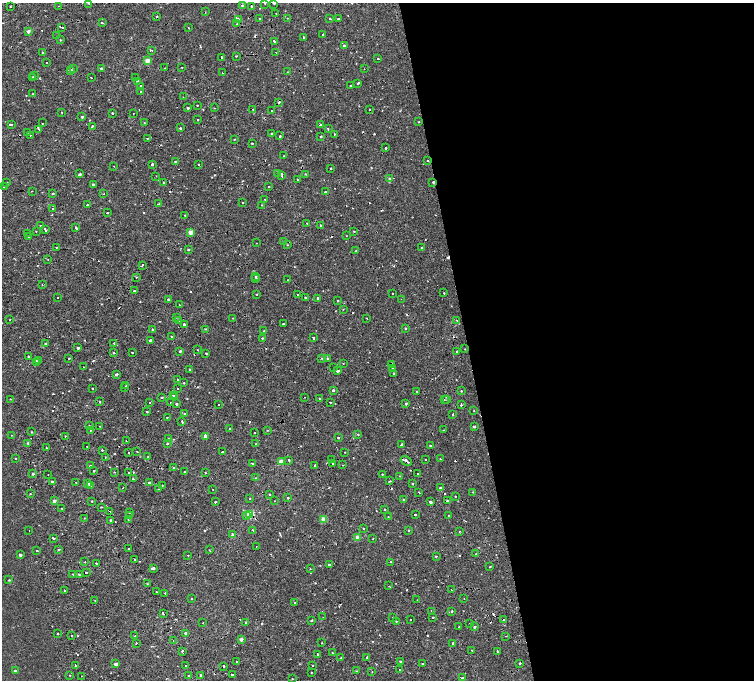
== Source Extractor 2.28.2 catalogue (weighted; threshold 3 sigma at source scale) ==
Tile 8 of 4 x 4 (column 4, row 2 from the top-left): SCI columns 4584-6086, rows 2906-4260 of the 6160 x 5854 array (HDU 1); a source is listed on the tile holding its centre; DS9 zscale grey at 2 x 2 block average (1 PNG px = mean of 2 x 2 image px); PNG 756 x 682 px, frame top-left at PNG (2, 3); each listed source drawn as its Kron ellipse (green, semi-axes under 4 px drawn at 4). Shown black and unused: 39% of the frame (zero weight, under 2 of 4 exposures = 6% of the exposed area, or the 3 px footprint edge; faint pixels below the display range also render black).
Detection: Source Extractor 2.28.2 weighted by HDU 2 'WHT'; one run over the whole footprint, this tile lists its part. Background 0.00157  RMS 0.0035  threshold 0.0158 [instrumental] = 3 sigma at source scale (4.5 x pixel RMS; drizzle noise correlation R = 1.50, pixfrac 1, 0.0396/0.0396 arcsec/px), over >= 5 px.
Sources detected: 475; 58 cosmic-ray / hot-pixel residue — neither listed nor drawn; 1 coinciding with a brighter row at this scale — not listed separately; the other 416 listed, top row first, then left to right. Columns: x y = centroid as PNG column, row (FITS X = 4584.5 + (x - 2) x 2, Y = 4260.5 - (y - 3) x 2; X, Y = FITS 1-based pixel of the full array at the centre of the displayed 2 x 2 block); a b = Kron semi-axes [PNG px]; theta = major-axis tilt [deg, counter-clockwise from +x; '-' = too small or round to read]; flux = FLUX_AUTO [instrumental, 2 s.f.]
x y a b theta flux
89 3 2 2 - 0.53
265 3 2 2 - 0.29
274 3 2 2 - 1
242 5 2 2 - 0.7
10 6 2 2 - 0.49
59 6 2 2 - 0.3
251 6 2 2 - 1.1
205 12 2 2 - 0.38
276 13 2 2 - 0.61
157 16 3 2 - 0.92
287 18 2 2 - 0.44
330 18 2 2 - 1.1
260 19 2 2 - 3.2
338 19 2 2 - 1.7
239 20 3 3 - 2.8
102 23 2 2 - 2.6
237 24 2 2 - 1.5
62 27 3 2 - 2.6
188 28 2 2 - 0.66
28 31 2 2 - 3.5
323 35 2 2 - 1.7
57 36 2 2 - 0.91
303 37 2 2 - 1.6
60 40 2 2 - 0.61
274 41 2 2 - 3
344 45 3 3 - 1.1
152 50 3 2 - 2.1
276 52 2 2 - 0.39
43 53 2 2 - 0.69
237 56 2 2 - 3.1
221 57 2 2 - 2.4
378 58 2 2 - 4.6
147 61 2 2 - 11
46 62 2 2 - 0.94
182 67 2 2 - 0.62
73 68 2 2 - 0.44
101 68 3 2 - 0.9
165 68 2 2 - 0.54
364 69 2 2 - 0.47
71 70 2 2 - 2
288 72 2 2 - 0.79
222 73 2 2 - 0.54
34 76 2 2 - 0.67
32 77 2 2 - 0.91
135 77 2 2 - 0.36
91 78 2 2 - 4.8
138 81 2 2 - 3.8
358 83 2 2 - 2.9
140 86 2 2 - 1.8
351 86 2 2 - 1.6
141 91 3 2 - 1.1
33 94 2 2 - 0.95
183 97 2 2 - 0.46
279 102 3 2 - 3.4
197 105 2 2 - 0.76
188 108 2 2 - 1.1
214 108 2 2 - 0.39
253 109 2 2 - 0.43
370 109 2 2 - 1
272 111 2 2 - 1.3
62 112 2 2 - 2.4
112 113 2 2 - 1.3
133 114 2 2 - 1.2
82 117 2 2 - 2
197 119 2 2 - 1.8
418 122 3 2 - 0.43
42 123 2 2 - 2.4
144 123 2 2 - 1
12 125 2 2 - 0.73
320 125 2 2 - 2.7
92 126 3 2 - 0.63
180 128 2 2 - 1.9
39 129 3 2 - 0.64
328 129 3 2 - 0.6
27 132 2 2 - 1.1
272 134 2 2 - 3
335 134 2 2 - 0.69
30 135 2 2 - 1.1
280 136 2 2 - 5
321 136 2 2 - 1.1
147 138 2 2 - 0.88
234 139 2 2 - 0.46
252 143 2 2 - 1.8
386 148 2 2 - 2.1
284 156 2 2 - 0.52
428 161 2 2 - 0.4
176 162 2 2 - 2.4
152 164 2 2 - 9.8
198 164 2 2 - 4.1
114 166 2 2 - 0.29
331 168 2 2 - 0.93
278 173 2 2 - 0.47
80 174 2 2 - 2.2
305 174 2 2 - 0.71
282 175 2 2 - 2.3
156 176 2 2 - 0.65
390 179 2 2 - 4.1
298 180 3 2 - 4.4
6 182 2 2 - 0.61
433 182 2 2 - 1
163 183 2 2 - 0.95
93 184 2 2 - 1.2
4 187 2 2 - 2.3
269 187 2 2 - 1.7
32 191 2 2 - 0.59
325 192 2 2 - 2.6
53 193 2 2 - 0.96
104 194 2 2 - 0.98
265 199 2 2 - 1.1
243 203 2 2 - 1.3
159 204 2 2 - 1.3
87 205 2 2 - 6.3
262 205 2 2 - 0.39
53 208 2 2 - 1.2
107 213 2 2 - 0.48
185 215 2 2 - 0.69
307 223 2 2 - 0.8
320 225 2 2 - 0.57
41 226 2 2 - 1
76 228 2 2 - 15
45 230 3 2 - 5.3
36 231 2 2 - 0.53
354 231 2 2 - 0.43
190 232 2 2 - 10
27 233 2 2 - 0.5
28 236 2 2 - 2.1
346 236 2 2 - 0.27
283 241 2 2 - 0.61
256 243 2 2 - 0.76
287 245 2 2 - 0.38
56 247 2 2 - 0.47
422 248 2 2 - 0.86
188 249 2 2 - 0.89
356 251 2 2 - 0.36
48 259 2 2 - 0.35
142 265 3 2 - 2.8
256 276 2 2 - 1.1
136 277 2 2 - 0.83
256 278 2 2 - 0.48
288 280 2 2 - 0.37
42 284 2 2 - 0.44
134 291 2 2 - 1.6
392 293 2 2 - 0.44
444 293 2 2 - 0.73
256 294 2 2 - 0.49
298 295 2 2 - 1.4
57 298 2 2 - 0.62
306 298 2 2 - 1.2
318 298 2 2 - 1.6
168 299 2 2 - 1
401 299 2 2 - 0.32
338 301 2 2 - 1.1
179 305 2 2 - 1.4
343 309 2 2 - 0.31
176 317 2 2 - 0.52
233 318 2 2 - 0.35
367 318 2 2 - 0.44
10 319 2 2 - 0.55
457 320 2 2 - 0.68
178 321 3 3 - 1.1
184 324 2 2 - 1.3
283 324 2 2 - 0.69
405 328 2 2 - 0.77
152 329 2 2 - 1.3
206 329 2 2 - 0.52
264 331 2 2 - 1.3
172 336 2 2 - 1.8
262 338 2 2 - 0.9
313 338 2 2 - 3.7
150 340 2 2 - 1
114 343 2 2 - 0.92
45 344 2 2 - 0.95
78 348 2 2 - 2.2
465 349 2 2 - 0.34
198 350 2 2 - 0.36
180 351 2 2 - 1.2
457 351 2 2 - 0.48
132 352 2 2 - 0.67
113 353 2 2 - 3.2
206 353 3 2 - 0.65
29 356 2 2 - 0.95
69 358 2 2 - 21
322 358 3 3 - 0.67
328 358 3 2 - 0.86
38 361 2 2 - 2.2
36 362 2 2 - 2.3
343 363 2 2 - 0.4
391 365 2 2 - 3.1
83 367 2 2 - 0.63
333 367 2 2 - 16
392 368 2 2 - 0.89
190 370 2 2 - 1.8
338 371 2 2 - 13
394 373 2 2 - 1.2
116 374 3 2 - 8.9
178 380 2 2 - 0.82
184 383 2 2 - 0.92
126 386 2 2 - 1.6
125 387 2 2 - 0.83
93 389 2 2 - 0.9
178 389 2 2 - 1.5
333 390 2 2 - 1.7
417 391 2 2 - 1
461 391 2 2 - 0.6
173 395 2 2 - 1.3
175 396 2 2 - 4.2
162 397 3 2 - 0.64
304 397 2 2 - 0.34
320 398 2 2 - 11
11 399 2 2 - 0.38
444 400 2 2 - 0.5
447 400 2 2 - 0.35
100 402 2 2 - 0.7
330 402 2 2 - 1.4
150 403 2 2 - 3.2
171 403 2 2 - 0.92
406 403 2 2 - 1.3
176 404 2 2 - 1.1
219 405 2 2 - 0.87
461 405 2 2 - 1.9
474 411 2 2 - 1
147 412 2 2 - 0.7
185 414 2 2 - 2.1
453 414 2 2 - 0.68
167 418 2 2 - 0.91
182 422 3 2 - 2.4
89 425 2 2 - 0.39
100 426 2 2 - 0.45
474 427 2 2 - 1.6
230 429 2 2 - 2.2
90 430 2 2 - 1.7
267 430 2 2 - 0.42
443 430 2 2 - 0.29
32 432 2 2 - 0.49
254 433 2 2 - 1.6
357 434 2 2 - 0.97
12 435 2 2 - 0.28
65 436 2 2 - 0.92
205 436 2 2 - 2.2
169 438 2 2 - 0.53
338 438 2 2 - 2.8
126 441 2 2 - 0.51
28 443 2 2 - 1.3
167 443 2 2 - 0.69
256 444 2 2 - 1.5
402 445 2 2 - 6.9
87 446 2 2 - 0.62
430 446 2 2 - 0.79
46 448 2 2 - 1.9
102 450 2 2 - 1.3
137 452 2 2 - 1.5
222 452 2 2 - 2
345 452 2 2 - 0.3
129 453 2 2 - 2
105 457 2 2 - 0.41
148 457 2 2 - 1.3
15 458 2 2 - 0.63
425 459 2 2 - 2
440 459 2 2 - 0.54
289 460 2 2 - 1.5
331 460 2 2 - 0.7
406 461 6 2 -30 5
281 462 2 2 - 14
252 463 2 2 - 1.8
333 463 2 2 - 5.1
315 465 2 2 - 2.1
343 465 2 2 - 0.54
90 466 3 2 - 0.68
173 468 2 2 - 0.72
94 471 2 2 - 0.72
114 472 3 2 - 0.46
184 472 2 2 - 0.73
129 473 2 2 - 0.69
206 473 2 2 - 0.67
33 474 2 2 - 1.3
382 474 2 2 - 0.49
417 474 2 2 - 1.1
48 475 2 2 - 0.42
400 476 2 2 - 0.6
256 478 2 2 - 0.65
133 479 2 2 - 1.1
389 481 2 2 - 1.8
52 482 2 2 - 2.7
76 482 2 2 - 1.4
88 483 2 2 - 5
149 483 2 2 - 3.4
412 483 2 2 - 0.88
162 485 2 2 - 0.53
90 486 3 3 - 1.6
123 487 2 2 - 0.35
440 488 2 2 - 2.9
159 489 2 2 - 0.58
213 489 2 2 - 0.45
419 492 2 2 - 0.6
473 492 2 2 - 0.39
30 494 2 2 - 0.73
269 495 3 2 - 0.52
455 496 2 2 - 1.8
288 498 2 2 - 2.2
250 499 2 2 - 0.45
404 499 2 2 - 0.57
54 501 2 2 - 2.6
92 501 2 2 - 0.69
274 501 2 2 - 0.44
448 501 3 2 - 1.2
215 502 2 2 - 2.5
430 502 2 2 - 8.3
102 507 3 2 - 0.49
62 508 2 2 - 0.83
385 509 2 2 - 1.5
110 512 2 2 - 6.3
129 512 2 2 - 0.74
250 514 3 3 - 41
247 515 3 2 - 2.4
415 515 2 2 - 3.5
448 515 2 2 - 0.43
129 516 2 2 - 0.73
388 517 2 2 - 0.35
84 518 2 2 - 0.29
323 519 2 2 - 14
111 520 3 2 - 1
128 520 2 2 - 0.43
363 528 2 2 - 0.4
253 530 2 2 - 1
409 530 2 2 - 0.48
29 531 2 2 - 0.29
459 531 2 2 - 0.57
233 535 2 2 - 5.1
358 537 2 2 - 11
54 539 2 2 - 0.59
373 539 2 2 - 0.62
256 546 2 2 - 0.23
129 548 2 2 - 2.2
59 549 3 2 - 0.54
209 550 2 2 - 0.48
37 551 2 2 - 2.3
476 554 3 2 - 0.58
20 555 2 2 - 2.4
188 555 2 2 - 0.39
436 556 2 2 - 2.7
135 559 2 2 - 0.86
85 562 2 2 - 0.75
391 562 2 2 - 2.8
96 563 2 2 - 1
329 565 2 2 - 3.3
490 567 2 2 - 0.68
153 568 3 2 - 2.3
310 568 2 2 - 0.63
86 573 2 2 - 8.2
73 574 2 2 - 0.79
79 574 3 2 - 0.66
9 580 2 2 - 0.54
147 584 2 2 - 0.4
389 586 2 2 - 0.32
64 590 2 2 - 1.6
451 590 2 2 - 0.46
156 592 2 2 - 0.61
165 593 2 2 - 1
192 598 2 2 - 1.6
464 598 2 2 - 1
95 600 2 2 - 0.29
417 600 2 2 - 0.42
295 602 2 2 - 1.4
431 611 2 2 - 0.47
452 611 2 2 - 1.1
163 614 2 2 - 7.8
323 617 2 2 - 1.1
393 617 2 2 - 0.75
433 617 2 2 - 0.94
311 620 2 2 - 1.9
410 620 2 2 - 1.7
503 620 2 2 - 1.6
396 621 2 2 - 1.9
203 623 2 2 - 0.34
246 623 2 2 - 3
470 623 2 2 - 0.29
459 627 2 2 - 1.1
475 627 2 2 - 1.3
185 633 2 2 - 1.9
58 634 2 2 - 0.6
71 635 2 2 - 0.64
135 636 2 2 - 1.4
506 636 2 2 - 0.52
241 639 2 2 - 3.6
173 641 2 2 - 0.41
136 643 2 2 - 0.68
322 643 2 2 - 0.42
453 643 2 2 - 1.9
472 650 2 2 - 1.2
182 651 2 2 - 5.1
498 651 2 2 - 2
332 653 2 2 - 1.1
317 654 3 2 - 0.7
367 657 3 2 - 1.4
341 658 2 2 - 0.48
237 661 2 2 - 2.3
400 661 2 2 - 5.6
520 663 2 2 - 2.6
116 664 2 2 - 3.6
422 664 2 2 - 0.94
75 665 3 2 - 1.8
312 665 2 2 - 0.44
186 666 2 2 - 3.2
223 666 3 2 - 4.8
400 670 2 2 - 0.36
15 671 3 2 - 1.1
356 671 2 2 - 0.74
372 672 2 2 - 0.76
311 673 2 2 - 1.1
70 675 2 2 - 0.74
188 675 2 2 - 0.48
201 675 2 2 - 1.7
233 675 2 2 - 4.5
81 676 2 2 - 0.77
462 677 2 2 - 2.2
292 678 2 2 - 1.1
Overlapping masked pixels (flux is a lower limit): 17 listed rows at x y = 157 16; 62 27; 279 102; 370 109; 433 182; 178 321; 391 365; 116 374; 175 396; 320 398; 357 434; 406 461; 281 462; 250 514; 503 620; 400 661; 223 666
Isophote crosses this tile's border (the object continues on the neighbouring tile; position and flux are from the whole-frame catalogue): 2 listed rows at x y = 89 3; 274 3
Diffuse or blended objects may show on this block-average render without a row.